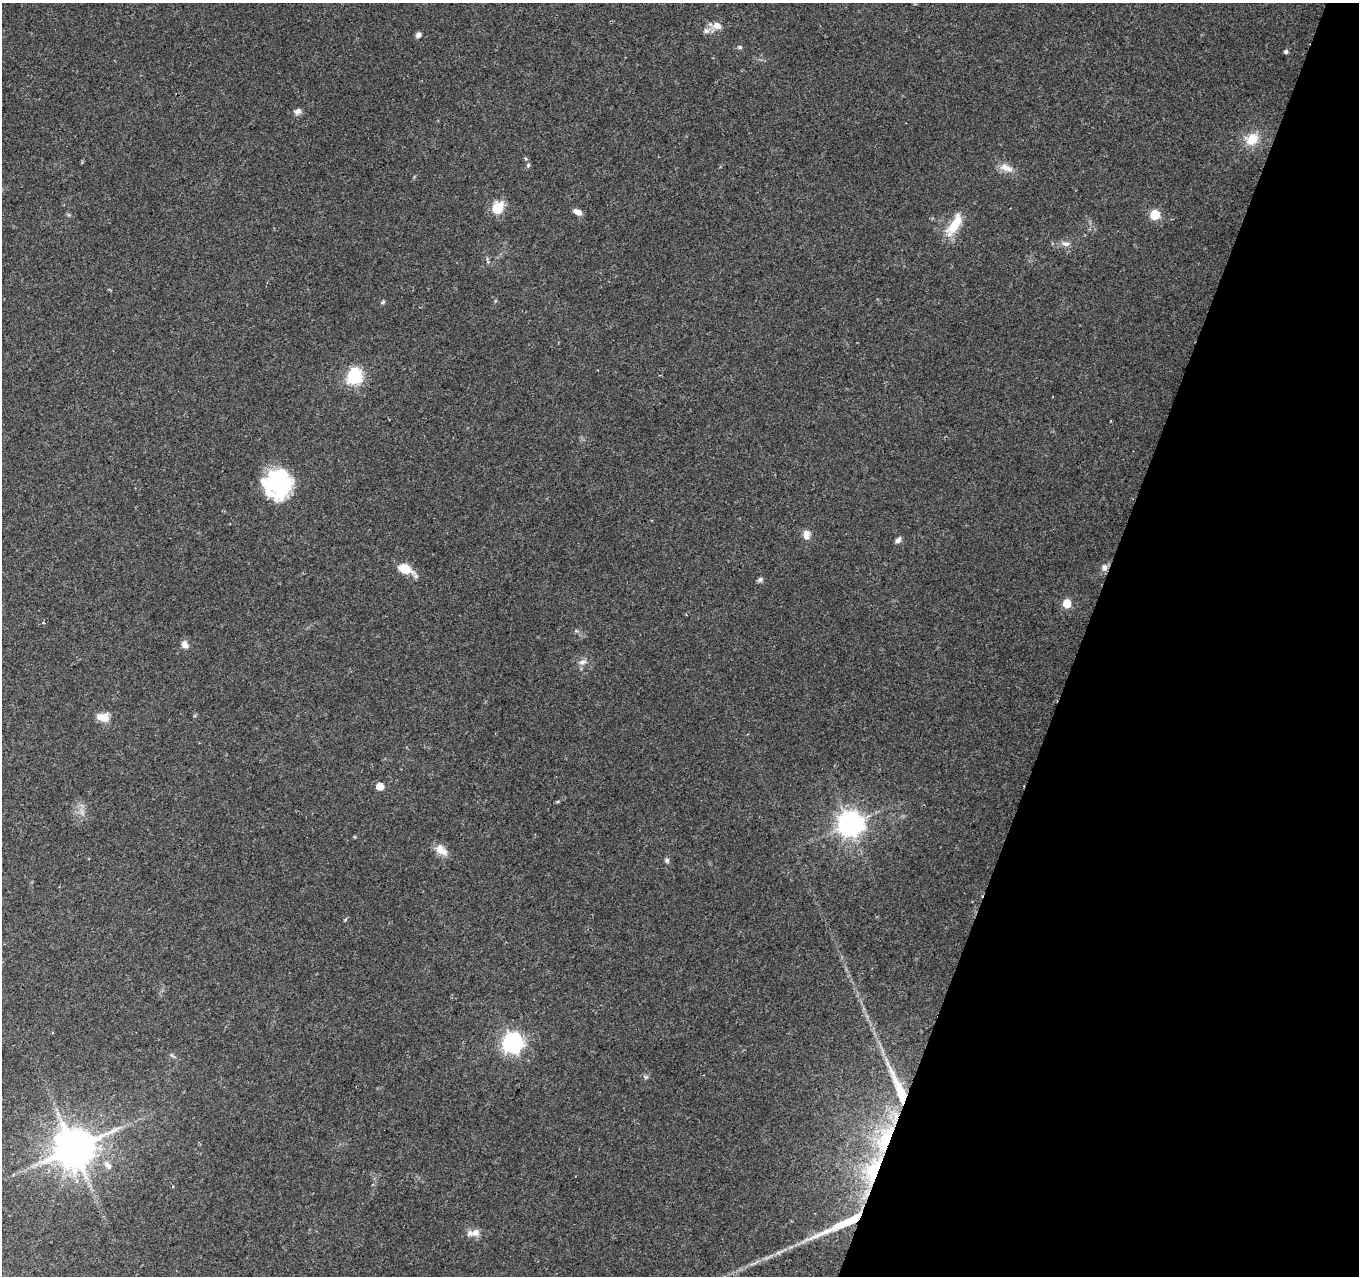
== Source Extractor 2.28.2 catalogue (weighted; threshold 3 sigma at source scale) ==
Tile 8 of 4 x 4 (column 4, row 2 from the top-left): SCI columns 4073-5429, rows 2763-4036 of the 5438 x 5590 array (HDU 1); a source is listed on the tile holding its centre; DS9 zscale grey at full resolution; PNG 1361 x 1278 px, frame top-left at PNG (2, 3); no overlay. Shown black and unused: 20% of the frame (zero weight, under 2 of 3 exposures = <1% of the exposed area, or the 3 px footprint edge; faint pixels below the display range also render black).
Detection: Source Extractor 2.28.2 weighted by HDU 2 'WHT'; one run over the whole footprint, this tile lists its part. Background 0.131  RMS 0.0071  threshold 0.0318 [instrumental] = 3 sigma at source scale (4.5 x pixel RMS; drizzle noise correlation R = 1.50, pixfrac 1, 0.0396/0.0396 arcsec/px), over >= 5 px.
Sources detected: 46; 3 inside a brighter object's white glare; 1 long thin detection or spike segment (spike, bleed or trail) — not listed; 2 inside a brighter listed object's ellipse — not listed separately; the other 40 listed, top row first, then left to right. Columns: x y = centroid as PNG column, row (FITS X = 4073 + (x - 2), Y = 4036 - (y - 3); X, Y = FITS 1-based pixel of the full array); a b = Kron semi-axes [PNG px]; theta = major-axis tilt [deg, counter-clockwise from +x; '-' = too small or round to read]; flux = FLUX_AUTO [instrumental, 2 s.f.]
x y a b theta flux
717 26 12 9 -3 5.8
706 31 9 7 0 3.1
418 35 7 6 - 2.5
740 47 6 5 - 1.1
1286 52 5 4 - 1.7
297 111 9 7 24 2.9
1252 139 17 14 32 14
528 165 6 4 46 1.1
1006 168 20 9 -21 6.9
498 208 13 10 63 16
577 212 10 5 -29 4.6
1155 215 6 6 - 36
955 224 27 10 59 19
1065 244 12 6 -9 3.3
383 302 6 5 - 1.1
354 378 7 7 - 110
279 483 33 27 83 56
806 535 12 8 84 4.7
898 540 8 5 44 2.6
1104 567 11 8 -79 3.1
405 569 14 7 -28 19
760 580 7 6 - 1.6
1067 603 5 5 - 22
43 622 3 3 - 1.2
185 644 9 7 -58 3.9
582 662 10 6 15 2.7
103 717 14 9 -6 8.8
380 786 5 5 - 9.5
558 801 6 3 20 0.81
850 824 8 8 - 670
441 850 18 10 -40 7.4
667 860 7 6 - 1.5
346 919 4 3 - 1.6
512 1043 7 7 - 340
646 1077 6 4 17 1.1
899 1090 52 9 -68 28
74 1148 12 11 - 2400
108 1165 11 7 -50 3.8
873 1170 49 22 67 62
475 1233 12 10 14 4.8
Overlapping masked pixels (flux is a lower limit): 2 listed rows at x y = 899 1090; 873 1170